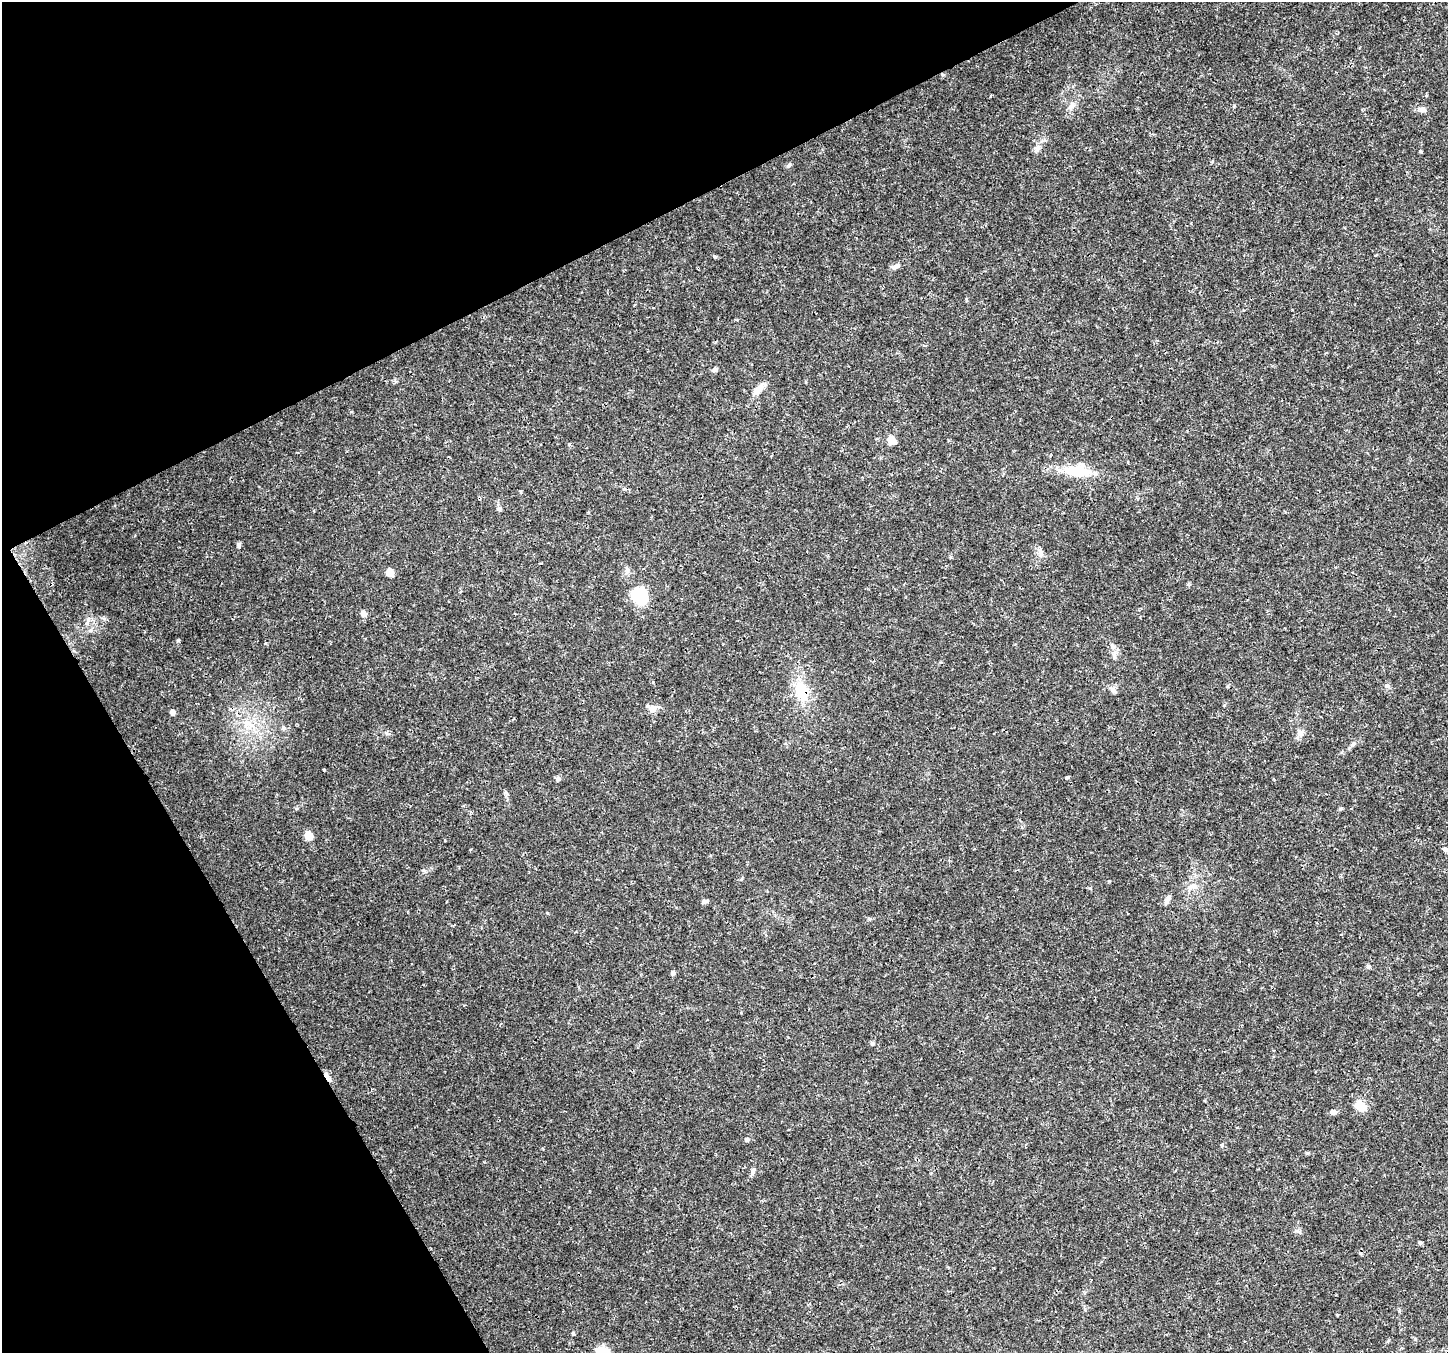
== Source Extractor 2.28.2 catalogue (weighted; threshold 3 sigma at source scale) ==
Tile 5 of 4 x 4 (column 1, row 2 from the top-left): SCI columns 7-1452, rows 2868-4218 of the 5790 x 5675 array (HDU 1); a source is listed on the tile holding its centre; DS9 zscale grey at full resolution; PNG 1450 x 1355 px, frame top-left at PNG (2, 2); no overlay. Shown black and unused: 25% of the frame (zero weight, under 3 of 4 exposures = <1% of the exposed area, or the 3 px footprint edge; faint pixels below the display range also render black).
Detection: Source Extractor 2.28.2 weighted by HDU 2 'WHT'; one run over the whole footprint, this tile lists its part. Background 0.0206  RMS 0.0019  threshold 0.00843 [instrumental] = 3 sigma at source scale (4.5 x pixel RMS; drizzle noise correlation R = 1.50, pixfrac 1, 0.0396/0.0396 arcsec/px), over >= 5 px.
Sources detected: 50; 1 cosmic-ray / hot-pixel residue — not listed; the other 49 listed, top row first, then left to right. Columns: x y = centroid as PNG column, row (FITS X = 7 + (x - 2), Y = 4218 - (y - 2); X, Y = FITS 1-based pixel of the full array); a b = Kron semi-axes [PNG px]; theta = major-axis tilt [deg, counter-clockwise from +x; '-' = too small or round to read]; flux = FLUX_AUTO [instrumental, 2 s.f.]
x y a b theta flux
1071 106 12 7 70 1
1423 109 10 6 -7 0.64
1037 148 8 6 90 0.63
1420 151 4 4 - 0.22
789 165 7 4 45 0.29
896 266 13 6 23 0.7
715 369 6 6 - 0.44
758 390 18 8 50 1.7
892 440 5 5 - 4
569 444 4 4 - 0.2
1077 471 36 15 -3 6.3
521 492 5 3 - 0.16
499 508 6 5 - 0.35
238 545 8 4 -72 0.33
390 572 6 5 - 3.6
640 596 19 15 -48 7.7
363 614 6 5 - 1.3
1112 645 6 5 - 0.4
1387 686 7 5 29 0.37
1113 690 10 6 -42 0.64
802 691 30 18 -70 5.6
653 709 10 8 32 1.4
172 712 6 5 - 0.71
247 723 11 9 -20 1.7
283 728 6 5 - 0.35
1300 733 10 7 -59 0.8
1067 777 4 4 - 0.25
558 779 7 6 - 0.5
296 808 6 3 -19 0.18
1340 809 6 4 43 0.24
309 835 5 5 - 4.9
470 850 3 3 - 0.16
1446 850 13 4 -19 0.55
1193 886 10 7 -5 0.93
705 901 8 5 13 0.46
1166 901 10 7 67 0.74
869 919 6 4 -1 0.27
1368 966 5 5 - 0.47
673 973 5 5 - 0.45
872 1043 5 5 - 0.28
326 1075 13 5 -64 0.81
1361 1105 13 9 -31 2.8
1333 1112 9 6 0 0.61
747 1140 6 5 - 0.47
1222 1145 5 3 - 0.2
753 1171 10 6 69 0.56
1420 1243 5 5 - 0.25
573 1334 5 4 - 0.24
604 1352 19 15 -57 2.7
Overlapping masked pixels (flux is a lower limit): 2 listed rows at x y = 802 691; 326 1075
Isophote crosses this tile's border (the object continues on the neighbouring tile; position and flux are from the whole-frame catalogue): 2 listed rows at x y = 1446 850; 604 1352
Unlisted compact peaks at least as high as the median listed source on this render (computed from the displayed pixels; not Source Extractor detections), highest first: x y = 715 257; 1352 745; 1307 1153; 1109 881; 386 733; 547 913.